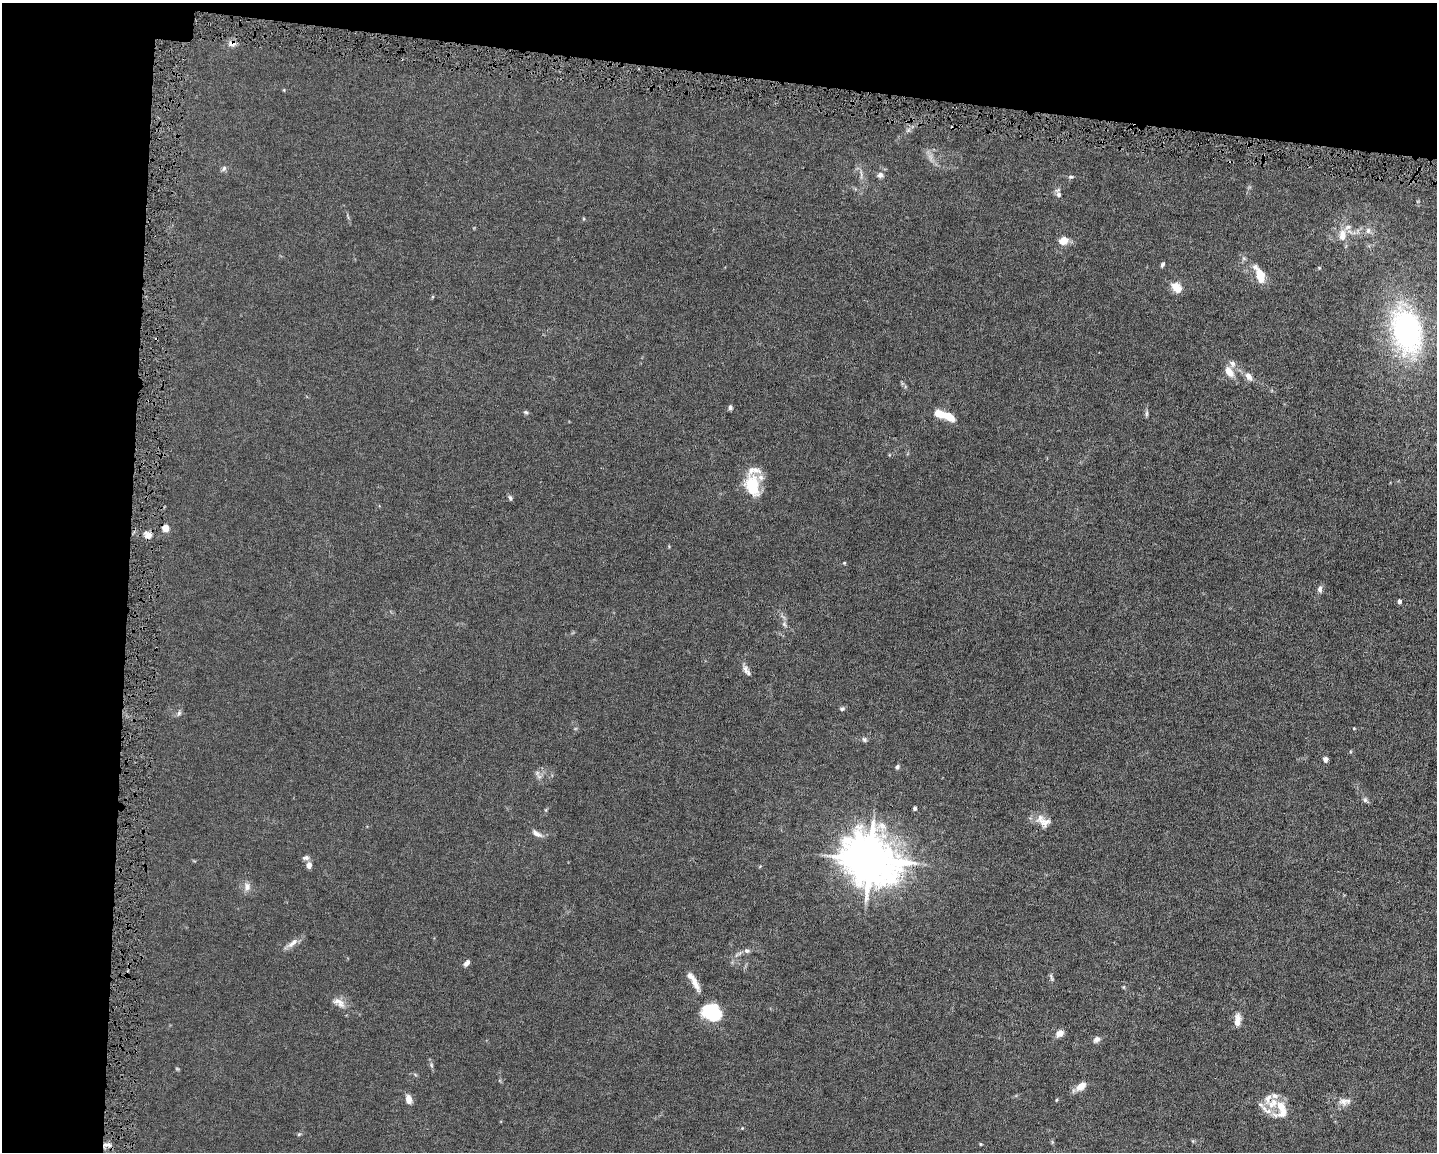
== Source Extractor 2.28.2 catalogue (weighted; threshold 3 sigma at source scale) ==
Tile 1 of 3 x 4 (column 1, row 1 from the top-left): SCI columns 218-1652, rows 3450-4599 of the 4629 x 4599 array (HDU 1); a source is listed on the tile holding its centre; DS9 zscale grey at full resolution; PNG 1439 x 1154 px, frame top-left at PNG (2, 3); no overlay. Shown black and unused: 15% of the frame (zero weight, under 4 of 8 exposures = <1% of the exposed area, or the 3 px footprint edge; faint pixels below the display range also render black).
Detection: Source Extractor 2.28.2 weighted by HDU 2 'WHT'; one run over the whole footprint, this tile lists its part. Background 0.0149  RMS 0.0024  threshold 0.00965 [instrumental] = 3 sigma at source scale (4.09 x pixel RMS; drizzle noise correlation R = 1.36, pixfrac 0.8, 0.05/0.05 arcsec/px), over >= 5 px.
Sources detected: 75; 2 inside a brighter object's white glare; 1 cosmic-ray / hot-pixel residue — not listed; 8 inside a brighter listed object's ellipse — not listed separately; the other 64 listed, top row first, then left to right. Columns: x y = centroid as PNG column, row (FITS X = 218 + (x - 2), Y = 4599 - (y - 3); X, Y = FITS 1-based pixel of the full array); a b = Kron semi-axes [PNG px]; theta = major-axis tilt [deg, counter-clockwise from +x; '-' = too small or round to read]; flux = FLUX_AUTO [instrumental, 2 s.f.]
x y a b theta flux
232 44 9 8 - 1.2
224 168 8 6 73 0.51
880 175 7 7 - 0.77
1071 177 7 4 17 0.33
1058 194 13 6 -75 0.92
1368 231 8 6 88 0.8
1342 236 15 9 88 2.2
1063 241 9 8 - 2.3
1162 265 7 4 62 0.4
1319 268 5 4 - 0.22
1260 273 25 10 -51 3.1
1176 287 13 9 -42 2.5
1407 331 46 28 -76 44
1232 364 10 7 -49 0.99
1229 372 11 7 -60 2.4
1249 376 13 7 -52 1.2
730 407 6 5 - 0.45
526 412 7 5 -21 0.35
1146 414 8 4 89 0.41
948 416 17 7 -21 4.7
752 486 28 17 -78 7.1
510 498 7 5 -53 0.42
165 528 7 6 - 1.8
148 535 10 8 -58 1.1
844 563 4 3 - 0.19
1320 589 8 6 83 0.8
1399 601 4 4 - 0.67
784 624 9 6 -74 0.65
746 670 15 7 -59 1
842 709 6 5 - 0.4
179 713 6 6 - 0.47
864 739 7 6 - 0.43
1325 759 4 4 - 1.2
897 767 5 5 - 0.6
537 773 9 5 -64 0.63
1365 800 7 6 - 0.48
914 808 4 4 - 0.52
1044 822 19 12 -6 2.2
536 833 15 6 -32 1.1
306 858 9 6 0 0.67
870 859 16 14 -31 910
309 865 6 5 - 1.3
247 887 12 9 86 1.3
292 943 21 7 36 1.4
747 951 8 6 -19 0.55
466 963 8 5 50 0.76
1051 977 11 3 -72 0.44
694 981 28 6 -59 2.3
1124 987 5 3 - 0.21
339 1002 20 9 -33 1.8
714 1014 22 13 84 7
1237 1020 16 7 83 1.7
1060 1033 10 8 26 1.2
1096 1039 9 6 40 0.86
431 1065 6 4 -89 0.35
1081 1086 10 7 39 2.3
408 1099 11 7 -76 1.4
1056 1100 5 3 - 0.19
1344 1101 17 9 4 1.5
1281 1110 26 17 88 4.3
742 1128 4 4 - 0.18
299 1134 6 3 19 0.26
980 1144 5 3 - 0.17
107 1145 13 4 -8 0.85
Overlapping masked pixels (flux is a lower limit): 3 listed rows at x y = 232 44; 165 528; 107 1145